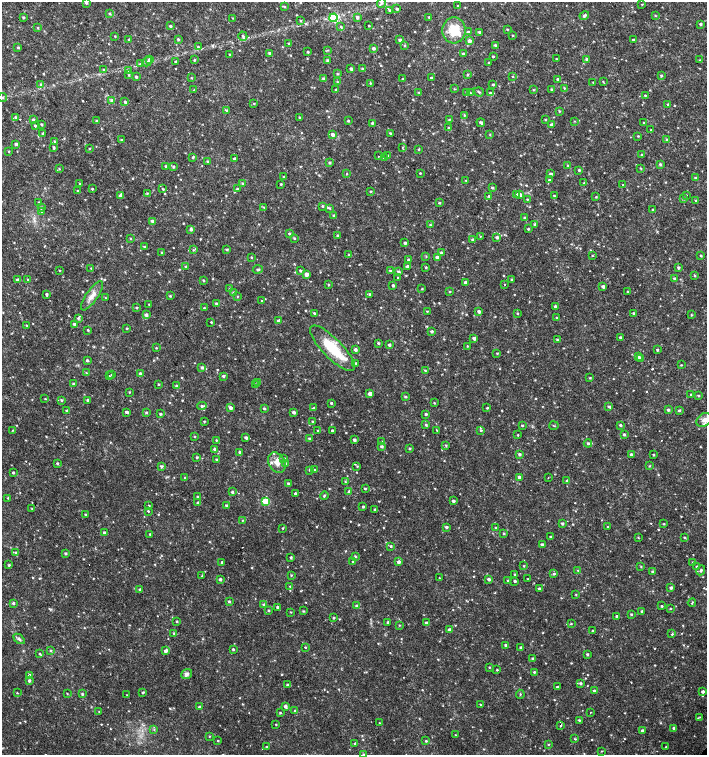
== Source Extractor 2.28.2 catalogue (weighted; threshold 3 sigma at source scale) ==
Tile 11 of 4 x 4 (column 3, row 3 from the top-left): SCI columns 3044-4452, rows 1506-3010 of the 6024 x 6030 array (HDU 1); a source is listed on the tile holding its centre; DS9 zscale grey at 2 x 2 block average (1 PNG px = mean of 2 x 2 image px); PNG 709 x 757 px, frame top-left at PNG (2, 2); each listed source drawn as its Kron ellipse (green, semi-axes under 4 px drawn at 4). Shown black and unused: <1% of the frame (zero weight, under 2 of 3 exposures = <1% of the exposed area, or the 3 px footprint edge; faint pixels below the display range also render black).
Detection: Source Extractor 2.28.2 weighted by HDU 2 'WHT'; one run over the whole footprint, this tile lists its part. Background 0.0231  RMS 0.0035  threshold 0.0158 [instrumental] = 3 sigma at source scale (4.5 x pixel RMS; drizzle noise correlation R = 1.50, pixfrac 1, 0.0396/0.0396 arcsec/px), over >= 5 px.
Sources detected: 775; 3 cosmic-ray / hot-pixel residue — neither listed nor drawn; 1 coinciding with a brighter row at this scale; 8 inside a brighter listed object's ellipse — not listed separately; of the other 763, all 500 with FLUX_AUTO >= 0.544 (the completeness limit of this list) listed and drawn (263 fainter detections not listed), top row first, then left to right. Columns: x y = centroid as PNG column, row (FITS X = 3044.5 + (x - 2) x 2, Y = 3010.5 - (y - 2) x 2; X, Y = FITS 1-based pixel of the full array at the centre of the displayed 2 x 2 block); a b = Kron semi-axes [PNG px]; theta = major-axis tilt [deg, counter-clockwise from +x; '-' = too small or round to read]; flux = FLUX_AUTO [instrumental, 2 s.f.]
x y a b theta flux
86 2 3 3 - 1.5
381 3 5 4 - 1.7
642 4 3 2 - 0.55
458 6 2 2 - 0.92
285 7 3 3 - 0.71
397 9 2 2 - 1.2
390 10 3 3 - 0.99
109 13 3 3 - 1
655 15 3 3 - 0.65
584 16 5 3 - 1.9
23 17 3 2 - 1.1
357 17 3 3 - 1.7
429 17 2 2 - 0.61
233 18 3 2 - 0.54
334 18 4 4 - 43
300 21 3 3 - 0.86
701 24 3 3 - 1.1
170 26 3 3 - 1.2
369 26 2 2 - 0.79
341 27 3 3 - 0.82
38 28 3 3 - 0.73
507 29 3 2 - 0.59
454 30 13 11 87 19
468 32 3 2 - 0.83
480 32 3 2 - 1.7
513 35 3 2 - 0.61
115 36 2 2 - 0.66
243 36 4 3 - 1.7
633 39 3 2 - 0.75
129 40 3 3 - 0.79
178 40 3 3 - 0.98
400 40 3 3 - 2
469 41 3 3 - 2.7
289 43 2 2 - 0.93
405 45 3 3 - 0.86
495 45 3 3 - 1.2
18 47 3 3 - 1.2
198 47 3 3 - 1
374 48 3 3 - 1.8
328 50 3 3 - 0.65
308 52 2 2 - 0.82
270 53 3 3 - 1.4
230 54 3 2 - 0.82
463 54 3 3 - 1
493 56 3 2 - 0.77
149 59 3 3 - 2
556 59 2 2 - 0.63
587 59 3 3 - 1.8
194 60 3 3 - 0.79
327 60 3 3 - 1.3
700 60 2 2 - 0.55
147 62 5 4 - 1.6
175 62 3 2 - 0.87
489 63 2 2 - 0.78
140 64 3 2 - 0.69
351 69 4 3 - 1.4
363 69 3 3 - 0.78
104 70 3 3 - 0.88
128 71 4 3 - 0.97
337 74 3 3 - 0.7
129 75 3 3 - 0.69
468 75 3 3 - 0.78
661 75 3 3 - 1.1
136 77 2 2 - 1.1
513 77 3 2 - 0.72
191 78 3 2 - 0.69
431 78 3 2 - 0.83
323 79 4 3 - 1.4
403 79 3 2 - 0.74
558 80 3 3 - 2.3
338 82 4 3 - 0.86
593 82 3 2 - 0.63
603 82 4 3 - 0.74
370 83 3 2 - 0.6
40 84 3 3 - 0.84
493 84 3 2 - 0.9
564 88 3 2 - 0.64
454 89 3 2 - 0.58
194 90 3 2 - 0.63
336 90 3 3 - 0.96
533 90 3 2 - 0.66
552 90 3 3 - 1.7
419 92 3 2 - 0.73
466 92 3 3 - 0.64
479 92 5 3 - 1.1
470 93 3 3 - 0.65
490 93 3 3 - 1.2
645 95 2 2 - 0.8
3 97 4 3 - 1.2
112 101 4 3 - 2.6
125 102 3 3 - 1.1
254 104 3 2 - 0.59
668 104 3 3 - 0.97
227 110 3 3 - 1.3
559 111 3 3 - 0.68
464 115 3 3 - 0.72
15 117 3 3 - 1.1
299 117 3 2 - 0.7
33 120 3 3 - 1.3
449 120 3 3 - 0.8
545 120 3 2 - 0.57
96 121 2 2 - 1.2
348 121 2 2 - 0.98
575 121 3 2 - 0.58
372 123 3 3 - 1.3
481 123 4 3 - 1.8
644 123 3 2 - 0.78
41 124 3 2 - 1.1
551 125 3 3 - 1.7
35 126 3 2 - 0.91
449 128 3 3 - 1.5
651 130 3 2 - 0.74
391 133 3 2 - 1.1
43 134 3 2 - 1.5
490 134 3 3 - 0.66
333 135 3 3 - 2.8
638 136 3 2 - 0.66
667 139 3 3 - 0.78
122 140 3 2 - 0.96
55 142 3 3 - 1.5
16 144 3 2 - 2
54 147 3 3 - 1.4
402 147 2 2 - 0.55
89 149 3 2 - 0.6
419 149 3 3 - 0.64
9 151 2 2 - 0.6
642 155 3 2 - 1.1
378 156 2 2 - 2.9
388 156 3 2 - 1.2
193 157 3 3 - 1.1
384 158 3 3 - 1.1
234 159 2 2 - 2.5
208 161 4 3 - 1.3
330 163 3 3 - 1.1
660 164 4 3 - 1.1
567 165 3 2 - 0.56
166 166 3 3 - 1
173 166 4 3 - 1.2
641 168 3 2 - 0.67
59 169 3 2 - 0.61
579 170 2 2 - 1.2
420 173 2 2 - 0.65
347 174 3 2 - 0.57
550 174 3 2 - 1.8
284 177 4 3 - 0.76
696 178 3 3 - 1.4
466 180 3 2 - 0.59
549 180 2 2 - 0.9
80 183 3 3 - 0.73
242 183 3 3 - 0.87
584 183 3 2 - 0.68
281 184 2 2 - 0.78
623 185 2 2 - 0.56
492 188 3 3 - 1.2
92 189 3 2 - 0.81
163 189 3 2 - 0.68
237 189 3 3 - 1.1
78 191 3 2 - 1
370 191 2 2 - 0.8
147 193 2 2 - 0.73
121 195 4 3 - 3.7
516 195 3 3 - 2.8
520 195 3 3 - 2.6
554 195 2 2 - 0.81
686 195 3 2 - 0.55
489 196 3 3 - 0.98
596 197 3 2 - 0.67
527 199 3 2 - 0.64
684 199 4 3 - 0.79
696 200 3 2 - 0.64
39 203 3 2 - 1.3
439 203 3 2 - 0.79
322 206 3 3 - 0.94
264 207 3 2 - 0.67
41 208 3 3 - 1.3
329 208 4 3 - 0.97
653 210 3 2 - 0.99
42 212 3 3 - 0.94
334 216 3 3 - 1.3
524 218 3 3 - 1.1
152 221 3 3 - 2.7
535 224 3 2 - 1.5
430 225 3 3 - 0.86
191 229 3 3 - 2
528 229 2 2 - 1
289 234 3 2 - 0.95
337 235 2 2 - 1.1
480 236 3 3 - 0.56
497 237 3 3 - 1.6
130 238 3 2 - 0.64
294 238 3 3 - 0.73
472 240 3 3 - 1.3
405 243 2 2 - 2
144 247 3 2 - 1.1
227 249 3 3 - 1
193 250 4 3 - 0.87
162 252 3 2 - 0.63
441 253 3 2 - 1.2
349 255 4 3 - 0.85
701 255 2 2 - 0.89
426 256 3 3 - 0.56
592 256 2 2 - 0.55
251 257 3 3 - 0.66
437 257 3 3 - 3.4
408 260 2 2 - 1.1
407 266 3 3 - 1.6
186 267 2 2 - 1.3
426 267 3 2 - 0.8
91 268 3 2 - 0.54
678 268 3 3 - 1.3
258 269 5 2 - 1.2
59 270 3 2 - 0.57
300 270 2 2 - 1.3
390 271 3 2 - 0.92
398 272 3 3 - 1.5
306 274 3 3 - 5
695 276 3 2 - 0.6
398 277 3 2 - 0.56
27 279 3 2 - 0.6
511 279 3 2 - 0.69
675 279 3 3 - 1.2
18 280 3 3 - 1.7
203 280 3 2 - 0.83
465 282 2 2 - 2.3
329 284 3 2 - 0.94
505 284 2 2 - 0.62
393 285 3 2 - 1.4
603 286 3 3 - 2.5
230 289 3 3 - 1.3
422 289 3 2 - 0.68
450 291 2 2 - 0.64
234 292 3 2 - 1.3
628 292 3 3 - 1
47 294 3 3 - 1.3
370 294 3 3 - 0.87
92 296 17 5 56 6.5
170 296 3 2 - 0.91
237 296 3 3 - 0.59
105 298 3 2 - 0.56
262 301 2 2 - 0.57
216 303 3 3 - 1.2
149 304 2 2 - 0.66
555 306 3 3 - 1.6
136 308 3 3 - 0.96
204 308 2 2 - 0.83
427 311 3 2 - 0.7
479 312 3 2 - 2.3
314 313 3 2 - 1
517 313 3 2 - 0.62
633 313 3 2 - 0.86
146 315 3 3 - 2.7
691 315 3 2 - 0.67
557 317 3 2 - 0.57
78 318 3 3 - 1.1
279 321 3 3 - 3.2
211 322 2 2 - 0.68
75 324 3 3 - 3.1
26 325 3 2 - 0.58
127 328 2 2 - 0.78
88 330 3 2 - 0.82
432 331 3 3 - 1.6
620 337 3 3 - 1.3
474 338 3 3 - 2.4
557 340 3 3 - 0.94
378 343 2 2 - 1.2
389 345 3 2 - 1.5
467 346 2 2 - 0.7
156 348 2 2 - 0.67
332 348 30 9 -45 29
355 350 4 3 - 2
657 350 2 2 - 1.1
497 353 3 2 - 0.65
638 356 4 3 - 1.4
641 358 3 3 - 1.8
87 360 3 3 - 1.3
356 363 4 2 - 0.76
681 365 2 2 - 0.62
202 367 3 3 - 1.8
425 370 3 2 - 0.69
86 373 3 2 - 0.55
140 374 3 3 - 1.3
112 375 2 2 - 0.96
109 376 2 2 - 1
223 376 3 2 - 1.9
590 378 3 2 - 0.77
258 382 3 2 - 0.79
73 384 3 3 - 0.93
158 384 2 2 - 0.71
256 384 3 2 - 0.95
176 386 3 2 - 0.92
129 392 3 2 - 0.64
370 394 3 3 - 5.5
691 394 3 2 - 0.89
698 395 3 2 - 0.96
405 397 3 3 - 0.91
45 399 3 2 - 0.56
61 400 3 3 - 1
88 400 3 3 - 1.4
331 403 2 2 - 1.3
434 403 3 2 - 0.66
202 406 5 3 - 1.6
608 406 4 3 - 1
230 408 4 3 - 2.5
264 408 4 2 - 0.95
314 408 3 2 - 0.73
487 408 2 2 - 0.79
668 410 3 3 - 1.4
679 410 2 2 - 0.96
67 411 3 3 - 1.3
127 412 4 2 - 1.9
294 412 3 2 - 2.2
146 413 3 3 - 1.1
160 414 2 2 - 1.3
426 414 2 2 - 1.5
704 420 8 6 39 4
204 421 3 2 - 0.76
312 421 3 2 - 0.83
426 425 3 3 - 0.95
522 425 3 2 - 0.9
620 425 3 2 - 1.3
554 426 4 2 - 0.63
12 430 3 2 - 0.56
437 430 3 2 - 0.55
481 430 3 3 - 1.2
318 431 2 2 - 1.1
332 431 3 2 - 1.7
624 434 3 3 - 1.3
518 435 3 2 - 0.63
194 437 2 2 - 0.64
246 438 3 3 - 1.9
309 438 3 3 - 1.1
216 440 4 2 - 0.63
354 440 3 2 - 2
382 442 3 3 - 1.3
588 443 4 3 - 1.3
446 445 3 3 - 0.79
382 446 3 3 - 1.6
410 448 3 3 - 0.85
214 449 3 2 - 2
239 452 3 3 - 0.98
519 454 3 3 - 1.7
631 454 4 3 - 1.7
653 455 2 2 - 0.92
197 457 2 2 - 1.1
284 459 3 3 - 1.2
217 460 3 2 - 1.2
57 463 3 3 - 1.1
277 463 11 8 -59 6.6
286 464 3 3 - 1.4
161 466 3 3 - 1.4
357 466 3 2 - 0.6
649 466 3 2 - 0.64
309 470 3 3 - 0.76
315 470 3 2 - 0.76
13 473 2 2 - 1.3
519 477 3 2 - 2.5
185 478 3 2 - 0.64
548 478 2 2 - 0.68
566 480 3 2 - 0.59
345 481 3 2 - 0.62
288 484 2 2 - 1.4
365 488 2 2 - 0.85
232 492 3 3 - 1.5
349 492 4 3 - 1.3
295 493 2 2 - 1.7
324 495 4 3 - 0.96
197 497 3 2 - 1.1
8 498 3 2 - 0.79
266 501 3 3 - 25
453 501 3 2 - 2.1
198 503 3 3 - 2.1
149 505 3 2 - 0.71
226 505 2 2 - 1.3
363 507 2 2 - 1.2
32 509 3 2 - 0.67
375 509 2 2 - 1.3
148 511 2 2 - 0.83
85 514 2 2 - 0.83
242 520 3 2 - 0.62
562 524 4 3 - 1.4
664 524 3 2 - 0.88
608 526 2 2 - 0.57
446 527 3 3 - 1.3
283 528 3 3 - 0.73
496 528 3 2 - 1.2
104 533 3 3 - 1.7
504 533 3 2 - 0.92
150 534 2 2 - 0.81
550 537 2 2 - 0.68
638 537 3 2 - 0.56
684 537 3 2 - 0.75
542 544 3 3 - 1.3
391 546 3 2 - 1.1
16 552 3 3 - 1.1
65 553 3 3 - 1.1
355 556 3 2 - 0.92
291 557 2 2 - 1.3
222 562 3 2 - 1.5
353 562 2 2 - 0.83
399 562 3 3 - 3
693 563 3 2 - 0.86
9 565 3 2 - 1
524 566 3 2 - 0.68
641 566 3 2 - 0.58
697 567 2 2 - 1
578 570 3 2 - 0.64
701 570 5 3 - 1.3
652 572 3 3 - 1.1
515 574 2 2 - 1
554 574 3 3 - 1.1
291 575 3 2 - 0.62
202 576 2 2 - 0.61
439 578 2 2 - 0.66
220 579 2 2 - 1.5
489 579 3 3 - 1.7
528 579 2 2 - 0.58
507 580 2 2 - 0.63
515 581 2 2 - 1.4
290 586 3 2 - 0.71
671 588 3 2 - 2
140 589 3 3 - 1.6
539 589 3 2 - 2.3
576 595 3 2 - 0.62
229 601 3 2 - 1.3
13 603 2 2 - 1.4
692 603 4 2 - 0.75
264 604 3 3 - 0.75
356 606 3 3 - 1.4
661 606 2 2 - 0.94
277 607 2 2 - 1.7
670 609 3 2 - 0.56
268 610 3 2 - 0.84
303 611 3 2 - 0.74
642 611 2 2 - 0.88
291 612 3 2 - 0.55
631 614 2 2 - 0.96
617 616 3 2 - 1.3
333 618 2 2 - 1
177 621 2 2 - 0.89
388 622 2 2 - 1.4
427 623 3 3 - 2.4
571 624 3 2 - 0.7
399 625 3 2 - 0.58
449 630 3 2 - 3.7
592 631 3 2 - 0.86
174 633 3 2 - 0.66
672 634 3 2 - 0.94
19 639 6 4 -43 1.9
505 645 3 2 - 1.1
305 647 3 2 - 0.62
520 647 3 2 - 0.95
233 649 2 2 - 1.3
51 651 3 3 - 0.79
165 651 3 3 - 2.7
39 654 4 3 - 0.84
587 654 3 2 - 1.1
533 658 3 2 - 1
489 667 2 2 - 0.72
497 670 2 2 - 0.68
534 672 3 2 - 0.94
187 674 6 4 39 2.7
30 676 3 3 - 3.3
29 681 3 3 - 1.7
580 683 3 3 - 1.4
287 685 3 3 - 1.1
557 687 2 2 - 0.87
595 691 4 3 - 2.4
143 692 4 2 - 1
703 692 3 3 - 1.8
17 693 3 2 - 0.57
67 694 2 2 - 0.57
82 694 3 2 - 1.1
520 694 4 2 - 0.72
127 695 3 2 - 0.62
480 705 3 2 - 0.8
285 706 3 2 - 2.6
200 707 3 3 - 1.9
295 711 3 2 - 0.79
99 712 2 2 - 0.63
590 712 2 2 - 1.3
280 713 3 3 - 0.82
700 717 3 2 - 0.71
579 720 3 2 - 0.84
380 723 2 2 - 0.75
276 725 2 2 - 0.55
560 725 2 2 - 7
674 728 3 2 - 1.9
154 729 3 2 - 0.66
642 731 3 3 - 3.9
455 735 2 2 - 0.58
209 736 3 2 - 0.6
575 739 3 3 - 0.83
218 741 3 2 - 0.6
426 741 2 2 - 0.95
355 743 3 3 - 1.2
548 744 3 2 - 0.57
266 747 3 2 - 0.63
666 747 2 2 - 0.6
601 751 3 2 - 0.54
364 754 3 2 - 0.78
Isophote crosses this tile's border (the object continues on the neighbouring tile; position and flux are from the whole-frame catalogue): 2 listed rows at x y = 86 2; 364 754
Diffuse or blended objects may show on this block-average render without a row.